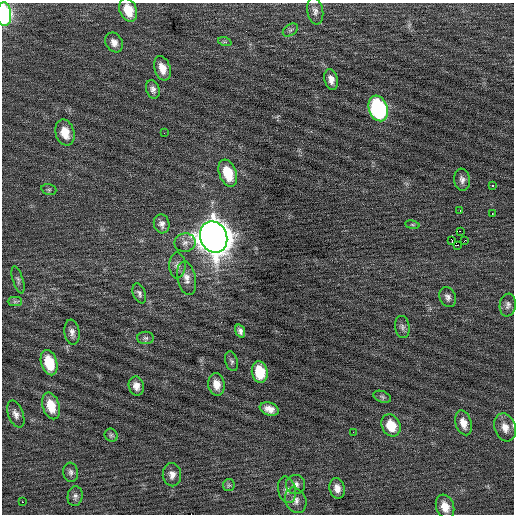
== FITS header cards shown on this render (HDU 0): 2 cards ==
NAXIS1  =                  512 / Axis length
NAXIS2  =                  512 / Axis length

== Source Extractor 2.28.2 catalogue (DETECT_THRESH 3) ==
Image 512 x 512 px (HDU 0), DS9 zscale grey, 1 PNG px = 1 image px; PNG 516 x 516 px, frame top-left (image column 1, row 512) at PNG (2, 3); each listed source drawn as its Kron ellipse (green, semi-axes under 4 px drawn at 4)
Background 0.0229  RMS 0.72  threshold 2.15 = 3 sigma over >= 5 px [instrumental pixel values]
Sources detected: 62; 1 with non-positive FLUX_AUTO (blend fragments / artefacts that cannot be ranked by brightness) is neither listed nor drawn; the other 61 listed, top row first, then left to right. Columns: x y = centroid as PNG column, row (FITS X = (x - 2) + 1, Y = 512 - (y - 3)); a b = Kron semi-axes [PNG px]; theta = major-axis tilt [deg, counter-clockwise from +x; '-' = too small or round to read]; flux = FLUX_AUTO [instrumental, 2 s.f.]
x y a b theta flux
128 10 12 8 -69 1100
315 11 13 8 -80 250
4 14 12 7 -86 5600
290 30 8 5 36 110
114 42 10 8 -59 300
225 42 7 4 -18 79
162 68 12 8 -73 570
331 79 10 6 -76 310
153 89 9 6 -70 200
378 108 13 9 -71 6900
65 133 13 9 -74 760
164 133 3 2 - 38
228 173 14 8 -69 1500
462 180 11 8 -82 230
493 186 3 3 - 47
49 190 7 5 -16 100
460 211 3 2 - 160
492 213 2 2 - 37
162 224 9 8 - 240
412 225 7 3 -9 59
460 231 2 2 - 1500
214 237 16 13 -67 84000
451 240 3 2 - 400
465 240 2 2 - 200
185 243 10 9 - 260
458 245 3 2 - 380
177 265 13 8 -90 250
187 278 17 9 -78 400
18 280 14 5 -72 150
139 293 10 6 -69 150
448 297 10 8 -64 200
15 302 7 4 0 100
508 305 11 8 82 200
402 327 11 7 -82 170
240 331 7 4 -70 170
72 332 13 7 -82 250
146 338 8 6 -1 130
232 361 10 6 -73 120
49 363 13 8 -74 1500
260 372 11 8 -81 1400
216 384 11 8 -81 510
136 386 9 7 -78 330
382 397 9 5 -21 100
51 406 14 8 -73 960
269 409 10 6 -18 360
16 414 14 7 -69 280
463 423 13 8 -72 460
391 425 11 9 -64 1100
505 427 14 10 -70 480
353 432 2 2 - 69
111 435 7 6 - 100
71 472 10 7 -83 160
172 475 11 9 -88 300
296 484 9 9 - 230
229 485 6 6 - 89
337 488 10 7 -78 330
287 490 13 8 -77 290
75 496 10 7 80 160
296 500 13 10 -66 300
22 502 2 2 - 200
445 507 12 9 -70 580
At the frame edge (FLAGS 8, measured only in part): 2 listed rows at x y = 4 14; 505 427
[1 non-positive-flux detection neither listed nor drawn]